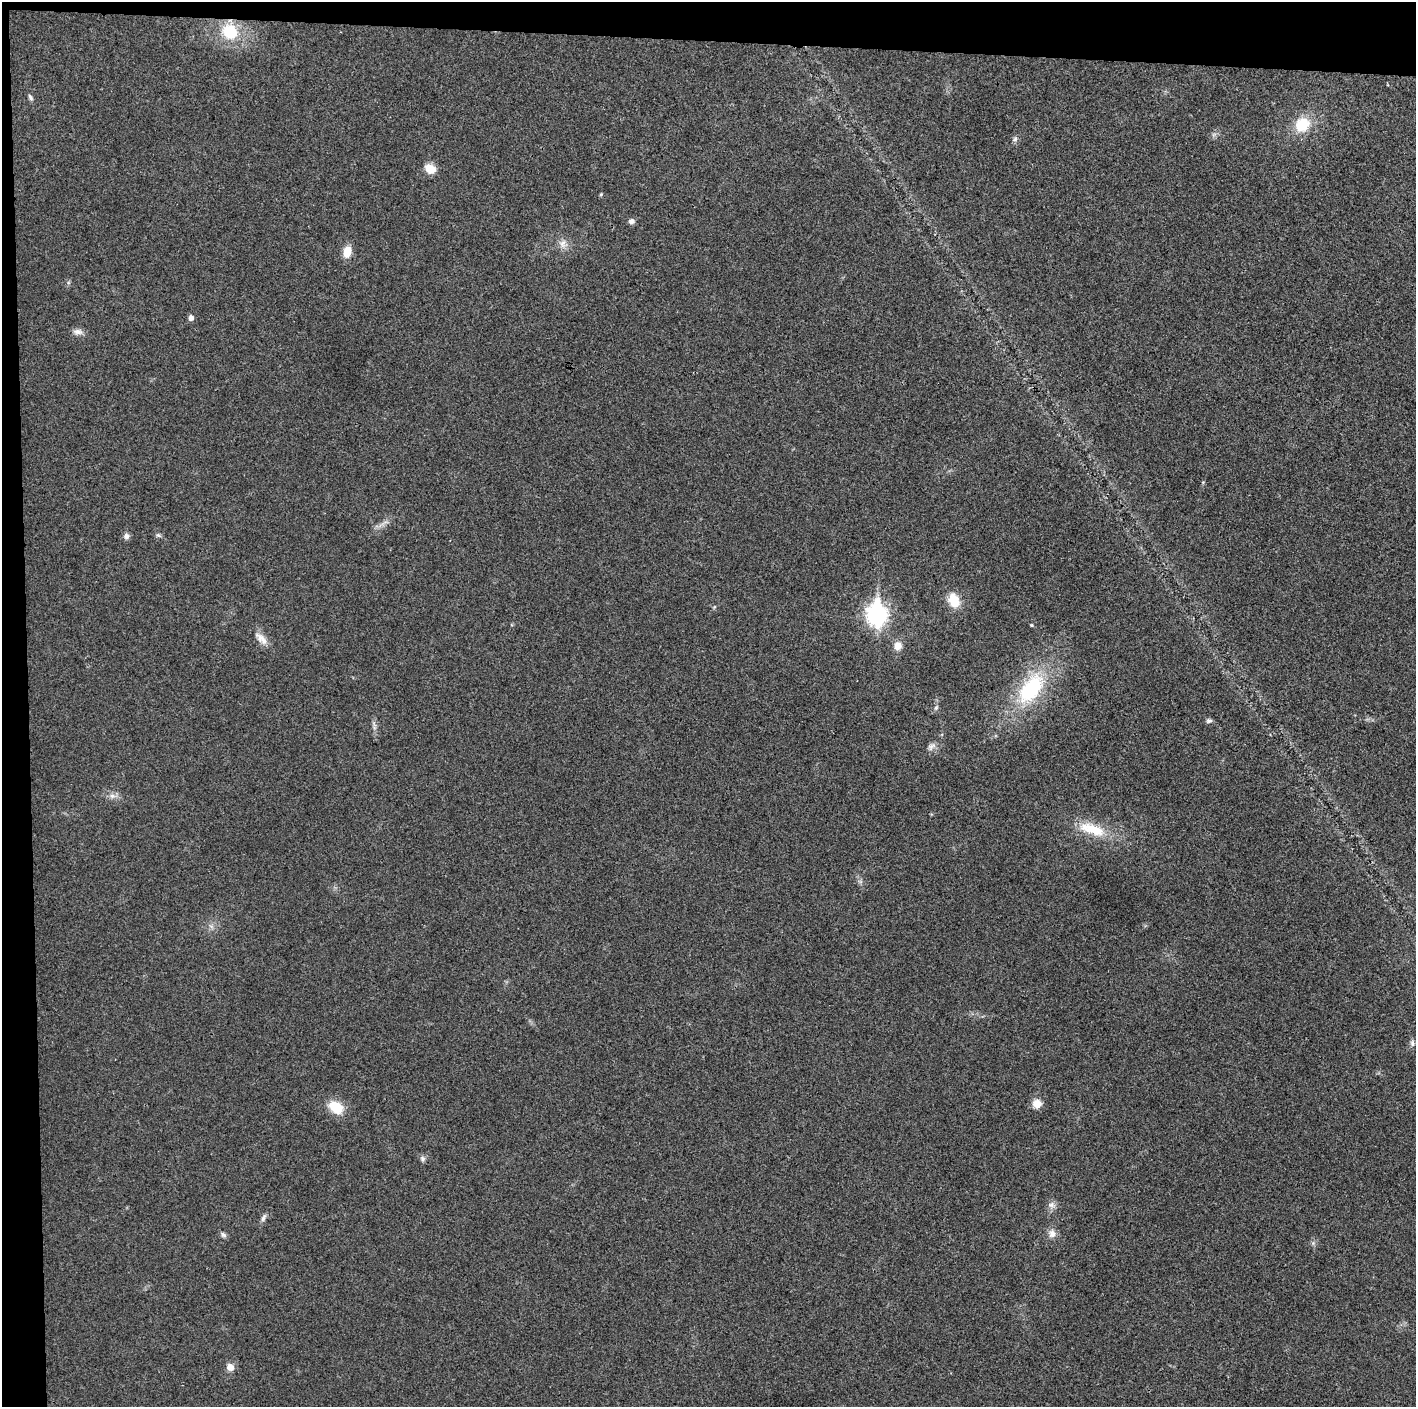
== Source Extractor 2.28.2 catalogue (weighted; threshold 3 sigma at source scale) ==
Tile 1 of 3 x 3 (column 1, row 1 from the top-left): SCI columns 1-1414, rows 2817-4221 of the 4242 x 4224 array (HDU 1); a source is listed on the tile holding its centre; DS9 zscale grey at full resolution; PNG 1418 x 1409 px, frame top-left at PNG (2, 2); no overlay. Shown black and unused: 5% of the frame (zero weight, under 3 of 4 exposures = <1% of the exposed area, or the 3 px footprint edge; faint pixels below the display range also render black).
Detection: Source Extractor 2.28.2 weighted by HDU 2 'WHT'; one run over the whole footprint, this tile lists its part. Background 0.0211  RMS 0.0056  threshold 0.0251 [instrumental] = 3 sigma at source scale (4.5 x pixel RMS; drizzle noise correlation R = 1.50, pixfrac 1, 0.05/0.05 arcsec/px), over >= 5 px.
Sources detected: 38; all 38 listed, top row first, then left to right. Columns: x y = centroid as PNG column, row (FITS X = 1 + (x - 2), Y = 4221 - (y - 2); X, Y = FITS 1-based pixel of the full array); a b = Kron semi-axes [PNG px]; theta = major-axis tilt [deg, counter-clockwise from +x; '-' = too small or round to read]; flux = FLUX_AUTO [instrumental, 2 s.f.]
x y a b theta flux
229 32 21 19 -40 22
30 97 10 5 -64 1.3
1302 125 18 16 49 17
1015 139 8 6 53 1.5
430 169 12 9 -29 7.8
601 194 5 4 - 0.75
631 221 8 7 - 1.9
563 244 13 11 -80 4.4
347 252 13 8 75 7.2
191 318 5 5 - 2.6
78 332 15 7 0 2.9
158 535 8 5 -29 1.2
126 536 8 8 - 2
954 600 19 13 -71 10
714 607 6 3 71 0.63
877 615 10 8 -84 280
1031 625 4 4 - 0.58
261 638 19 10 -36 5.3
898 646 9 8 - 5.3
1031 689 44 24 52 49
936 708 8 5 63 1.3
1209 721 8 6 -7 1.5
374 728 7 4 -72 1.4
931 746 13 8 40 2.7
112 796 8 7 - 2.5
1092 829 41 14 -19 19
860 881 7 4 -19 1.1
211 926 7 4 -19 1.3
1412 1043 9 6 -89 1.6
1037 1104 10 10 - 5.9
336 1107 19 13 -31 12
422 1159 7 7 - 1.5
1052 1205 10 9 - 2.8
263 1218 11 5 63 1.8
1052 1233 11 10 - 3.7
223 1235 9 6 -29 1.6
1313 1243 6 5 - 1.2
230 1367 9 8 - 3.9